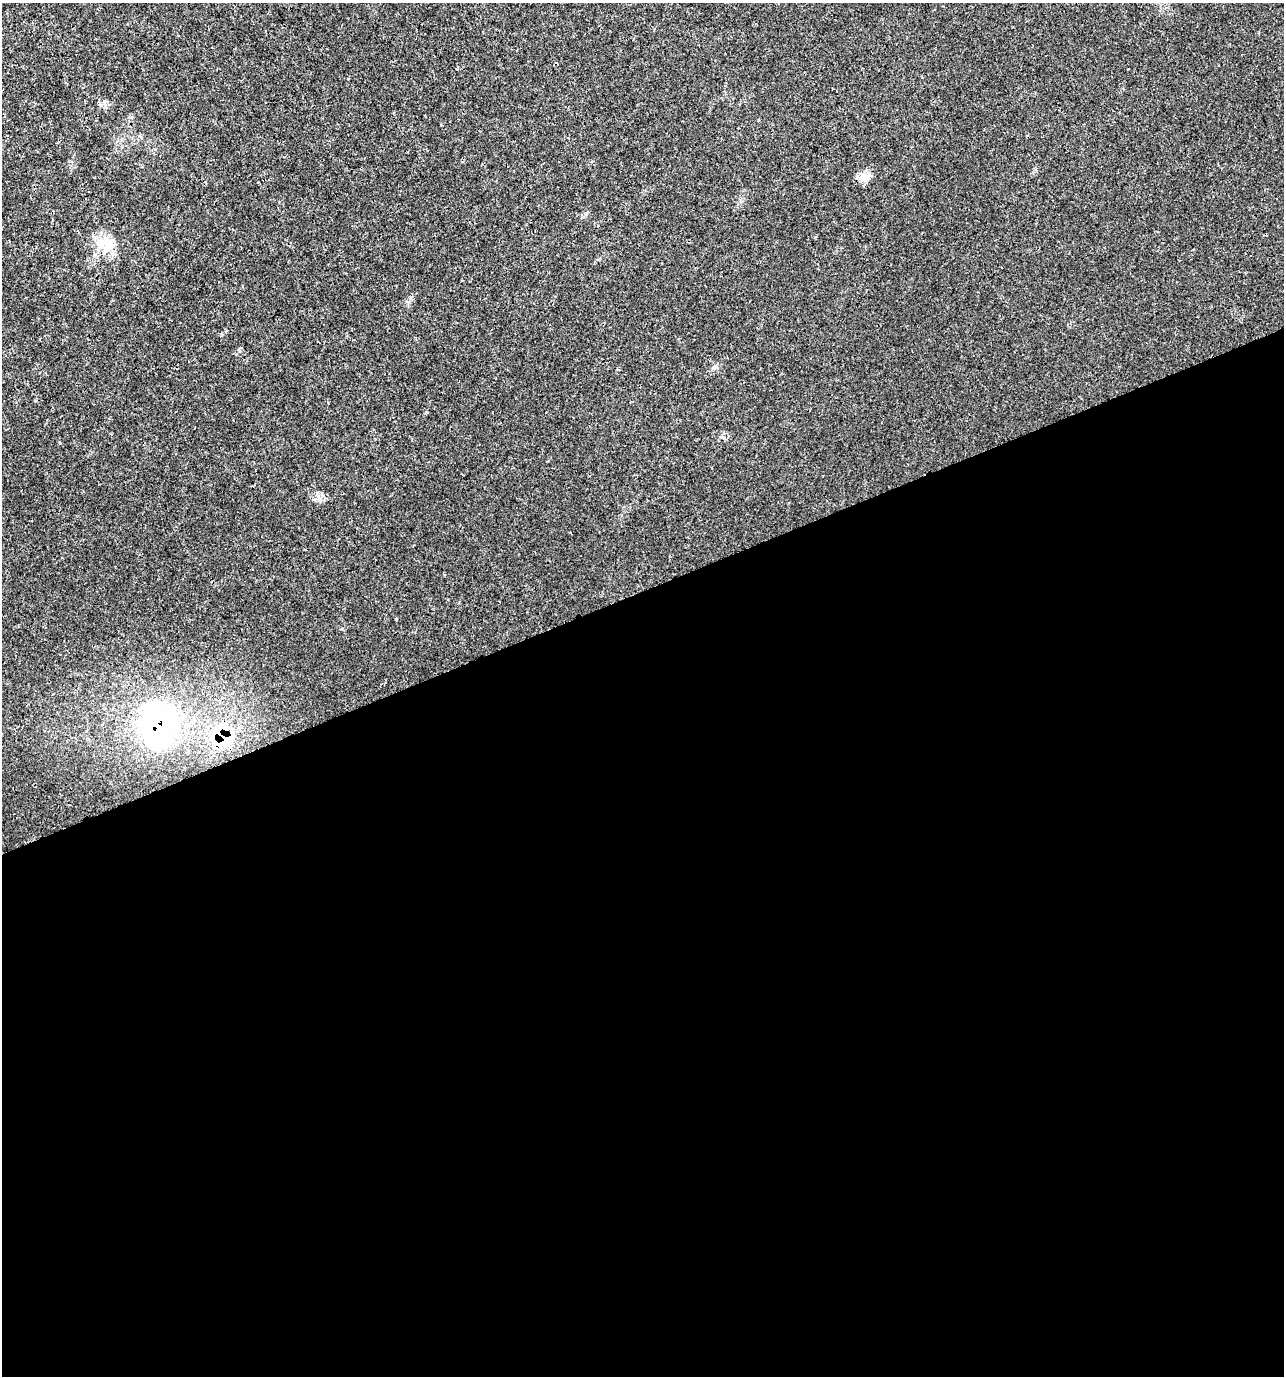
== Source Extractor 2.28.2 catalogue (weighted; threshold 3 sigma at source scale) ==
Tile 15 of 4 x 4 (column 3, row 4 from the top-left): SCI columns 2701-3982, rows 3-1376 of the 5348 x 5507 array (HDU 1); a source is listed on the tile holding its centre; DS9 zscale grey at full resolution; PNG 1286 x 1378 px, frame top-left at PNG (2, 3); no overlay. Shown black and unused: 57% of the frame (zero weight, under 3 of 4 exposures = <1% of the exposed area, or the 3 px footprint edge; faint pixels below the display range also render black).
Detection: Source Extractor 2.28.2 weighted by HDU 2 'WHT'; one run over the whole footprint, this tile lists its part. Background 0.0058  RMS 0.0019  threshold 0.00852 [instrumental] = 3 sigma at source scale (4.5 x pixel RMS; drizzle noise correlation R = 1.50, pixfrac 1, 0.0396/0.0396 arcsec/px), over >= 5 px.
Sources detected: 4; all 4 listed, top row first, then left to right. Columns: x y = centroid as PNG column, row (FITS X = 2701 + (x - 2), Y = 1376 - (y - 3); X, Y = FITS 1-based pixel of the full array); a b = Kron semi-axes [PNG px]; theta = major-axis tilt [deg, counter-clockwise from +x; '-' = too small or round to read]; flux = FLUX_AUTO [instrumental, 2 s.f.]
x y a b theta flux
864 176 16 9 -8 1.5
106 244 30 17 -3 4.7
158 726 51 42 -87 33
221 735 23 18 -77 13
Overlapping masked pixels (flux is a lower limit): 2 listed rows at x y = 158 726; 221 735